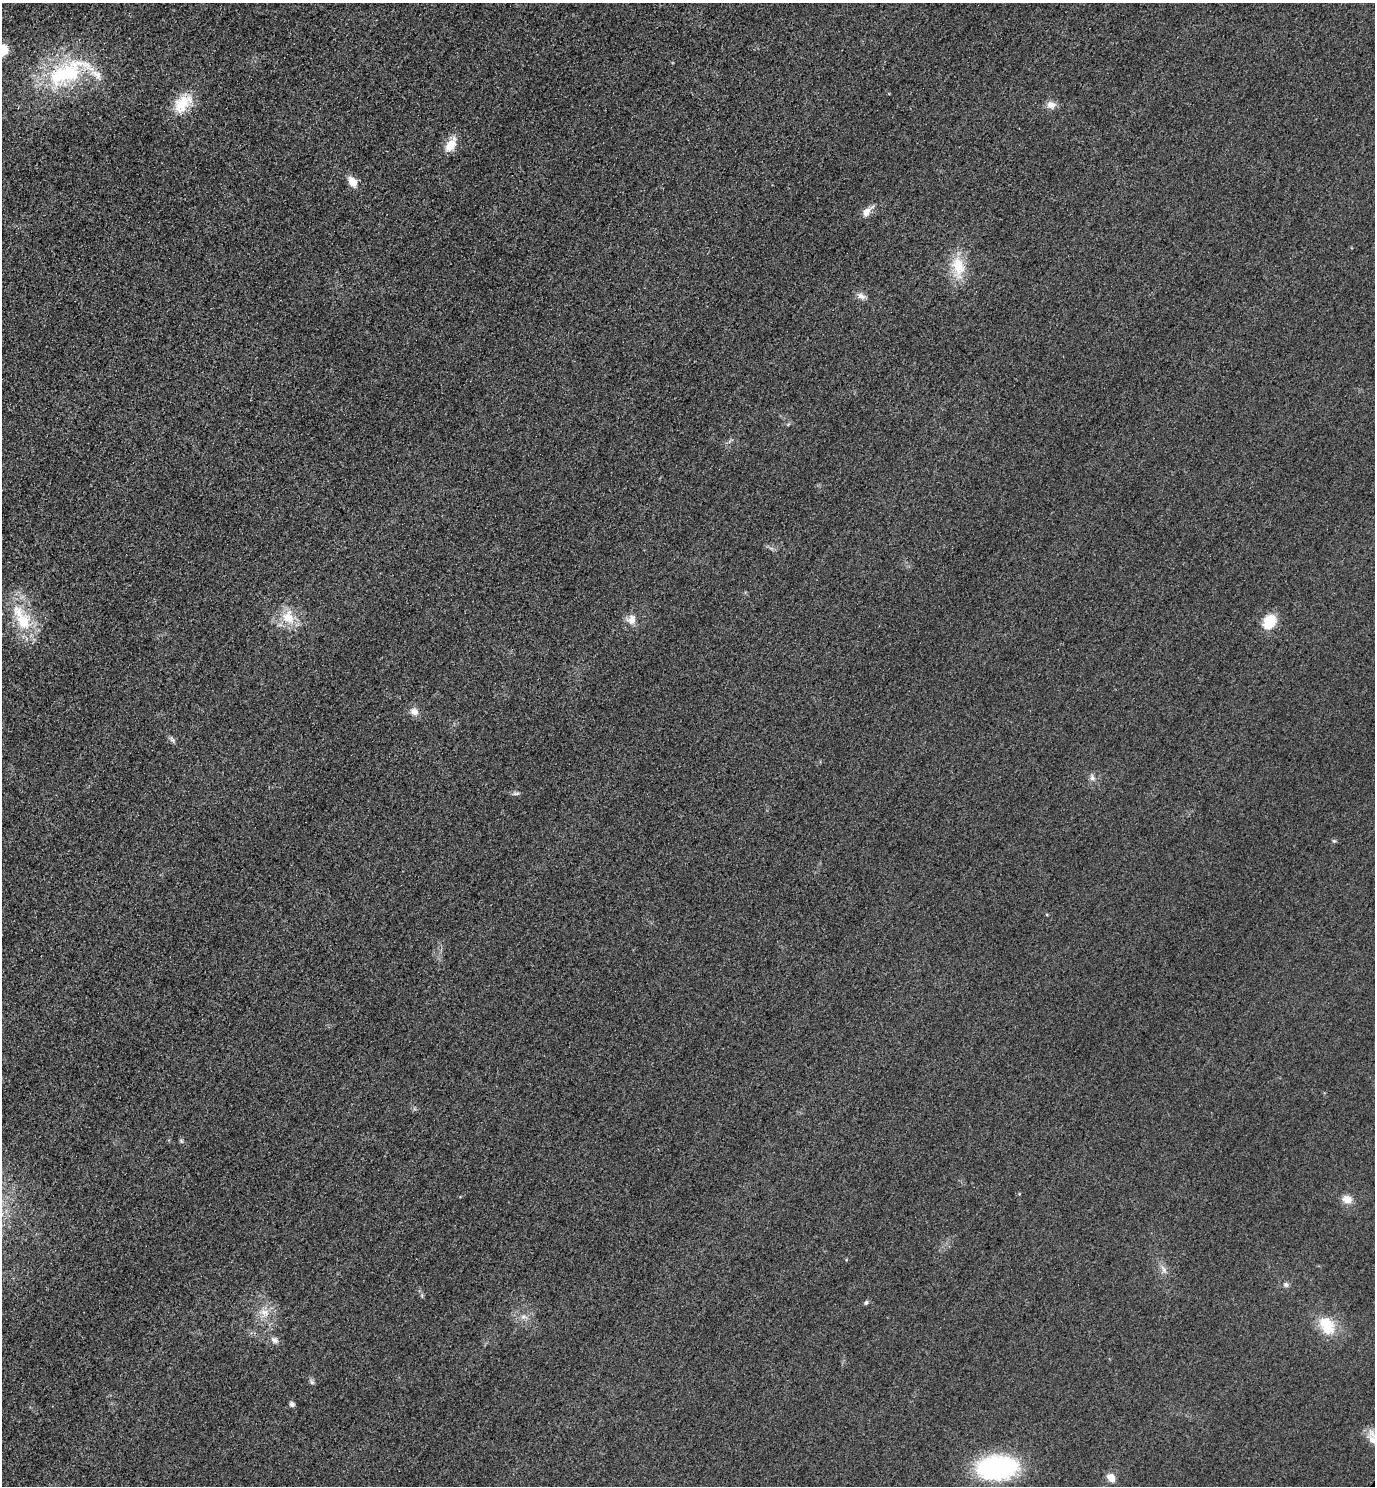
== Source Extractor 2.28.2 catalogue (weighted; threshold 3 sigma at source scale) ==
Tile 11 of 4 x 4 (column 3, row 3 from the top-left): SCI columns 3070-4442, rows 1514-2997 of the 5996 x 5993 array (HDU 1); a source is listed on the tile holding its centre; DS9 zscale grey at full resolution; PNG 1377 x 1488 px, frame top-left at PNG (2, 3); no overlay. Shown black and unused: <1% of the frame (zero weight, under 3 of 4 exposures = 3% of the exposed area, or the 3 px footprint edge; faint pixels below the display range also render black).
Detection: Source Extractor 2.28.2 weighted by HDU 2 'WHT'; one run over the whole footprint, this tile lists its part. Background 0.0511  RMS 0.017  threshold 0.0753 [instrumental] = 3 sigma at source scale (4.5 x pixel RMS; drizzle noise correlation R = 1.50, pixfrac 1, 0.05/0.05 arcsec/px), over >= 5 px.
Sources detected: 32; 1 inside a brighter listed object's ellipse — not listed separately; the other 31 listed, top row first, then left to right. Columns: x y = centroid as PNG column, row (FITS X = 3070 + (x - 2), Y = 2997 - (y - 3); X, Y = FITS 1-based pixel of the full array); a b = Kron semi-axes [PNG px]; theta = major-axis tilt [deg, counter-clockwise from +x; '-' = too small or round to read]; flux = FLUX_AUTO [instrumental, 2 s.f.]
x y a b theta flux
3 50 9 9 - 41
67 73 65 28 24 170
183 103 28 16 48 46
1051 105 12 9 -2 11
451 145 16 9 58 27
353 182 11 8 -56 20
866 212 12 8 54 13
958 266 28 17 -77 45
861 296 12 7 -30 8.1
288 617 19 16 -61 36
22 618 45 17 -60 74
632 619 14 10 83 14
1270 622 17 13 58 38
414 712 11 9 -25 10
173 740 10 5 -49 4.2
1092 778 9 7 -84 5.8
516 793 10 4 5 3.5
1334 841 5 5 - 2.3
1347 1199 11 9 -13 16
1163 1269 11 3 -64 5.3
1286 1285 7 6 - 4.1
866 1302 6 5 - 3
264 1312 13 8 -22 14
523 1317 8 5 11 5.4
1327 1325 27 18 -54 45
274 1340 11 7 -34 6.8
312 1382 7 5 -45 3.4
292 1404 6 5 - 5.3
1372 1440 16 10 -58 16
997 1467 35 21 3 250
1111 1478 8 6 -48 19
Isophote crosses this tile's border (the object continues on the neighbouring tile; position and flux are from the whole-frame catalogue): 2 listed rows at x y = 3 50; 1372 1440